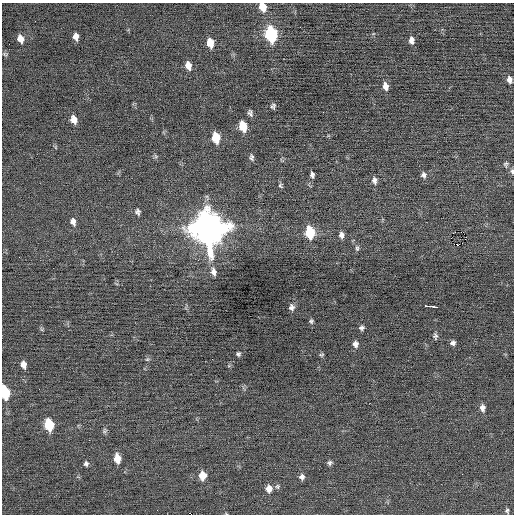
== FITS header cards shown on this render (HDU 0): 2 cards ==
NAXIS1  =                  512 / Axis length
NAXIS2  =                  512 / Axis length

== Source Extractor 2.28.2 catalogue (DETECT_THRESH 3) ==
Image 512 x 512 px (HDU 0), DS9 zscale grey, 1 PNG px = 1 image px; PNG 516 x 516 px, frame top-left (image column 1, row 512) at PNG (2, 3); no overlay
Background 3.43e-04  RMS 0.67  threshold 2.02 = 3 sigma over >= 5 px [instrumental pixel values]
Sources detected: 57; all 57 listed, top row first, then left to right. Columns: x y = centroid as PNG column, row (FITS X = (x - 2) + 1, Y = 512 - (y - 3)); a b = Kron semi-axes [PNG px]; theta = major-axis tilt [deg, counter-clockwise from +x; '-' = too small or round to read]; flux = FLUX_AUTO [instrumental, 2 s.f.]
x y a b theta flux
263 7 9 6 -67 540
271 34 10 7 -78 5700
76 37 6 5 - 230
20 39 7 6 - 320
411 40 8 6 -84 210
210 43 9 6 -78 600
5 54 7 5 -14 68
188 66 9 6 -73 350
509 80 7 6 - 210
385 86 9 6 -76 290
273 106 6 5 - 100
250 113 6 5 - 110
74 119 8 6 -72 360
243 126 9 6 -75 1000
216 138 9 6 -78 1100
155 156 6 4 -71 71
251 157 7 6 - 120
505 164 7 5 85 87
512 171 6 4 -85 120
312 175 7 5 -84 130
423 175 7 7 - 150
374 180 8 7 - 170
280 186 7 5 -63 82
138 212 8 6 -74 130
73 222 10 7 -74 210
208 228 14 12 -72 88000
310 232 9 7 -82 2000
454 232 3 2 - 38
341 235 8 6 -83 190
458 245 3 3 - 460
357 248 8 5 -81 97
213 271 12 7 -80 240
433 306 10 3 -8 970
292 307 7 6 - 180
311 321 4 4 - 77
361 328 6 5 - 120
435 336 8 5 -86 100
453 343 6 5 - 140
355 344 7 6 - 190
238 354 5 5 - 86
321 355 6 4 1 61
147 359 6 5 - 73
212 359 3 2 - 61
23 365 7 5 -79 250
5 392 10 6 -77 2000
482 408 8 6 -87 210
49 425 9 6 -78 1900
105 431 7 6 - 90
117 458 8 6 -82 590
330 463 7 5 46 100
86 464 6 5 - 110
202 475 8 7 - 610
302 477 7 6 - 170
277 486 7 6 - 89
269 489 8 8 - 330
157 510 2 2 - 22
507 511 6 4 -85 84
At the frame edge (FLAGS 8, measured only in part): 3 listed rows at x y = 263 7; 512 171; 5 392